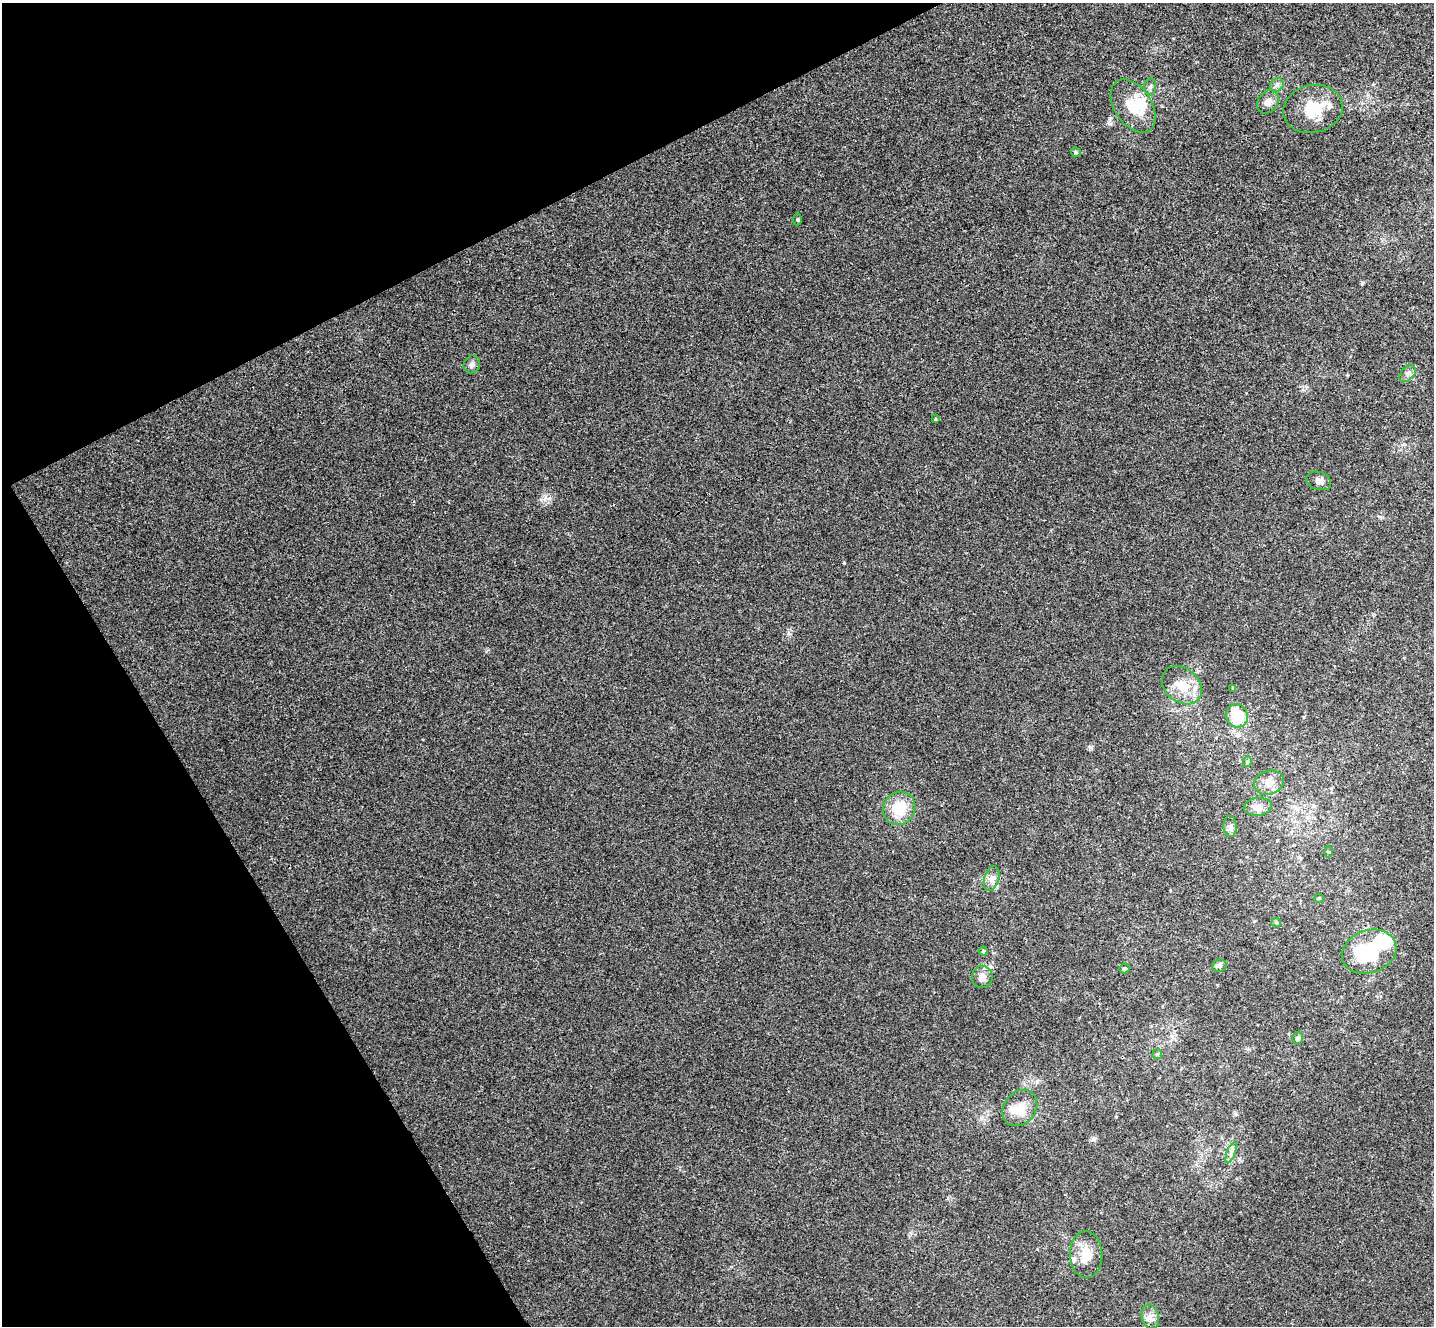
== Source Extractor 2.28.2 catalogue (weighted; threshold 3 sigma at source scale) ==
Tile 5 of 4 x 4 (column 1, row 2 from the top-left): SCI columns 52-1483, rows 2838-4161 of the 5836 x 5807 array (HDU 1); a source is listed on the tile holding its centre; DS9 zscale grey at full resolution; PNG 1436 x 1328 px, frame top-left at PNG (2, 3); each listed source drawn as its Kron ellipse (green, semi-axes under 4 px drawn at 4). Shown black and unused: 24% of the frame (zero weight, under 3 of 4 exposures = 6% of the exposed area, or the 3 px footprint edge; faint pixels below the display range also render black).
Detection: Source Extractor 2.28.2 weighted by HDU 2 'WHT'; one run over the whole footprint, this tile lists its part. Background 0.00452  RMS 0.003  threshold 0.0135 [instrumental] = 3 sigma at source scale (4.5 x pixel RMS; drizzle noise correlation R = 1.50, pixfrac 1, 0.05/0.05 arcsec/px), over >= 5 px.
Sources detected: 38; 2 inside a brighter object's white glare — neither listed nor drawn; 2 inside a brighter listed object's ellipse — not listed separately; the other 34 listed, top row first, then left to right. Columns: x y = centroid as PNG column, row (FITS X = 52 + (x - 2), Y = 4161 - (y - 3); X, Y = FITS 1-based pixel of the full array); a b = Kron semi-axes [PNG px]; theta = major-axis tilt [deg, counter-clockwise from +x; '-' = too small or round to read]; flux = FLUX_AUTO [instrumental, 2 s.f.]
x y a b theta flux
1277 85 7 6 - 0.87
1150 87 8 6 88 0.76
1268 102 12 10 53 1.9
1133 106 29 18 -56 8
1313 109 30 24 12 9.9
1076 152 5 4 - 0.41
797 219 6 4 89 0.36
472 364 9 8 - 1.1
1407 374 10 6 46 1.1
935 419 3 3 - 0.25
1319 481 13 9 -19 1.5
1182 685 22 17 -40 6.6
1233 688 4 4 - 0.31
1237 716 12 10 -63 13
1247 762 5 3 - 0.39
1269 783 15 12 17 3.1
1258 807 14 9 5 2.7
899 808 17 15 55 8
1230 827 10 6 -87 1
1328 852 5 3 - 0.3
992 879 12 7 73 1.7
1319 898 5 4 - 0.32
1276 922 5 4 - 0.33
983 951 4 4 - 0.49
1369 952 28 21 18 20
1219 966 7 6 - 0.85
1124 969 5 5 - 0.54
982 977 11 10 - 2.3
1298 1038 6 5 - 0.84
1157 1054 5 4 - 0.46
1020 1108 19 16 52 5.9
1231 1152 11 4 68 1.1
1086 1255 23 16 -88 5.7
1150 1317 12 8 -76 1.8
Unlisted compact peaks at least as high as the median listed source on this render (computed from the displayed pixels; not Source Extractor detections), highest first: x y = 844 563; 545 498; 1090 747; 1362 284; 1093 1139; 1304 717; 788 633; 1380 517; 911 1233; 948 1198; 1246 393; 1170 890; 1404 444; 1037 1249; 423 740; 1217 985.